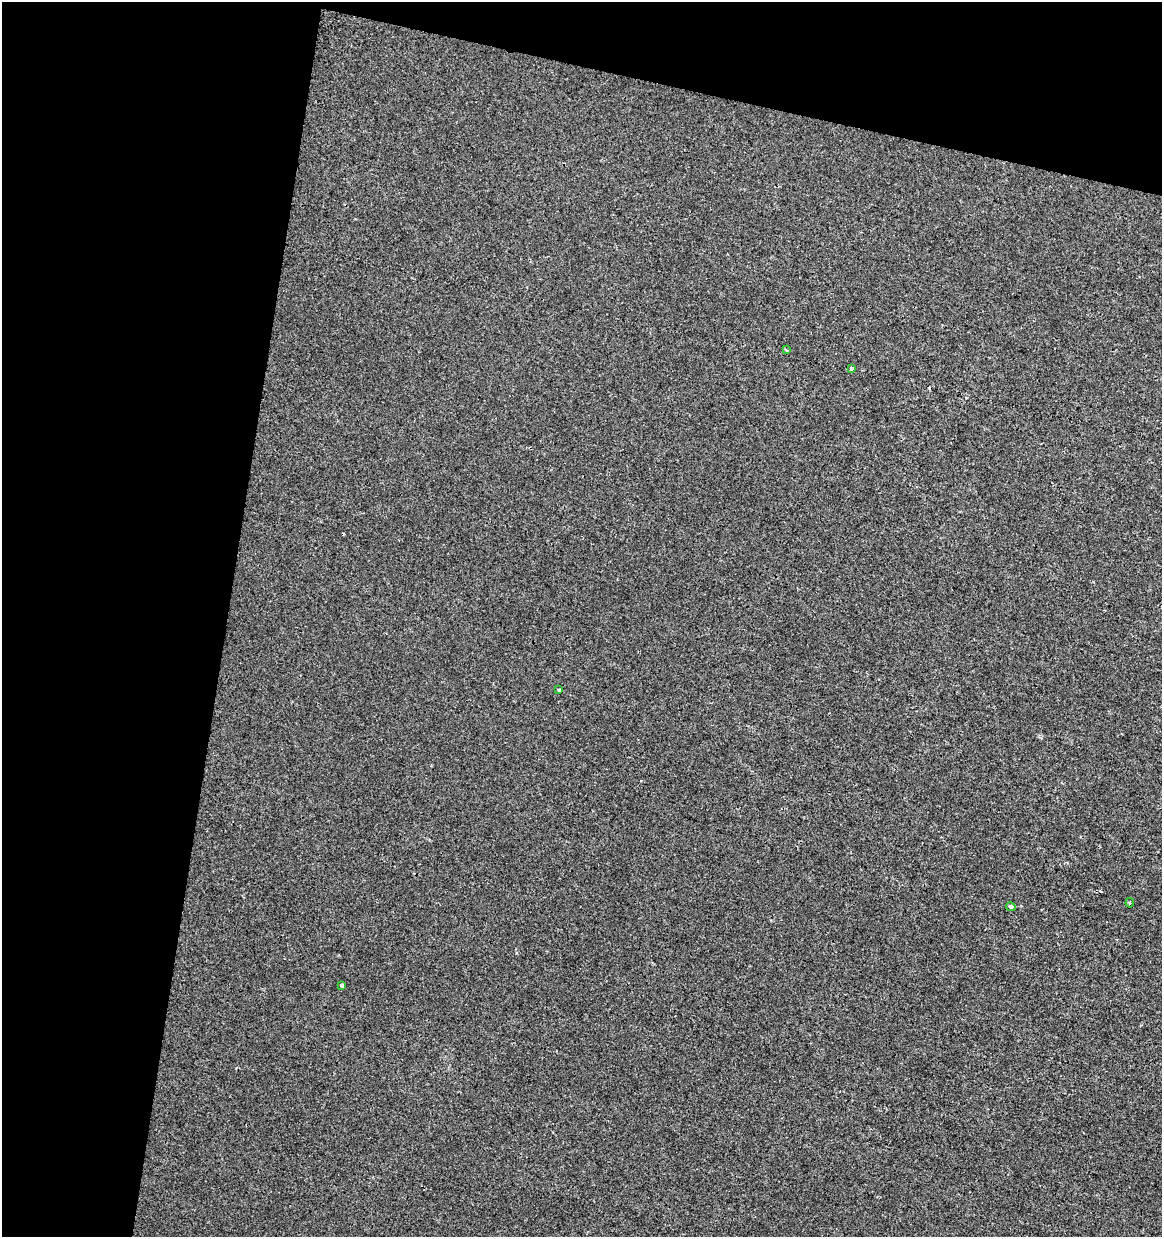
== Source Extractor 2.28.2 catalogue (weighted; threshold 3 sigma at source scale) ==
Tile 1 of 2 x 2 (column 1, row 1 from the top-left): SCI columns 113-1272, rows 1237-2471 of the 2561 x 2471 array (HDU 1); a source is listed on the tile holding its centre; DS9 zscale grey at full resolution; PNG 1164 x 1239 px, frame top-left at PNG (2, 2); each listed source drawn as its Kron ellipse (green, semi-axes under 4 px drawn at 4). Shown black and unused: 25% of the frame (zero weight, under 2 of 3 exposures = <1% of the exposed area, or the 3 px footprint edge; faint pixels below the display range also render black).
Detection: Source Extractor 2.28.2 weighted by HDU 2 'WHT'; one run over the whole footprint, this tile lists its part. Background -1.28e-04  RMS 0.0041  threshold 0.0183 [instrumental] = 3 sigma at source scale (4.5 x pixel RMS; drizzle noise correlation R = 1.50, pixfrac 1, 0.0396/0.0396 arcsec/px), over >= 5 px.
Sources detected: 8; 2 cosmic-ray / hot-pixel residue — neither listed nor drawn; the other 6 listed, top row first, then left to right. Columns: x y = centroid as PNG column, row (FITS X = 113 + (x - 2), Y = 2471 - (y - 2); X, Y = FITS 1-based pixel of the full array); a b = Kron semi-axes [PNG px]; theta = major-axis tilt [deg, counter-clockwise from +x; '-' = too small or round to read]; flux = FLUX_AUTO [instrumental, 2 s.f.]
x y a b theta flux
786 350 4 3 - 0.54
851 369 3 3 - 2.3
559 690 4 3 - 0.44
1130 903 5 3 - 0.5
1011 907 5 4 - 1.7
342 985 3 3 - 1.6